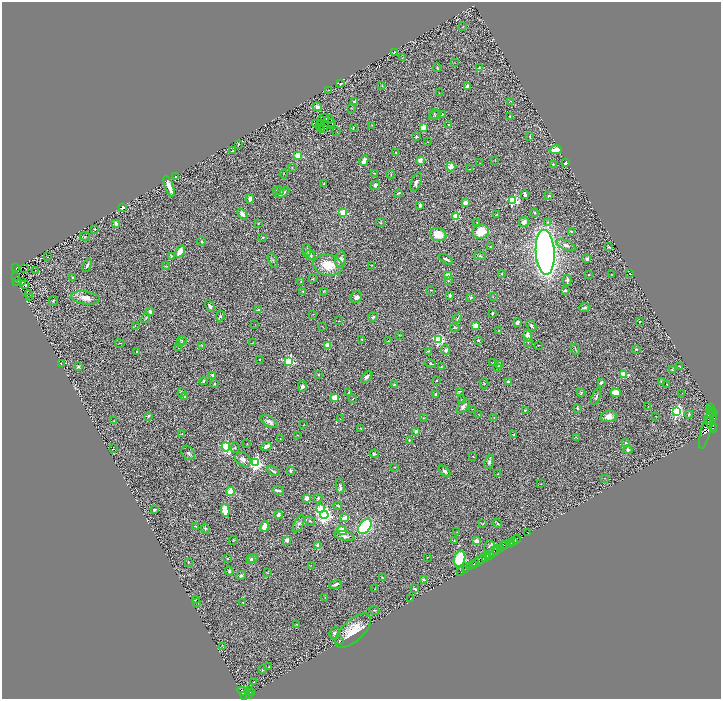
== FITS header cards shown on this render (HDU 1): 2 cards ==
NAXIS1  =                 1438
NAXIS2  =                 1393

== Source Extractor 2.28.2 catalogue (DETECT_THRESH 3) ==
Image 1438 x 1393 px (HDU 1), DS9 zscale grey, zoomed out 1/2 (1 PNG px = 2 x 2 image px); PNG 723 x 701 px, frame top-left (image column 2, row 1393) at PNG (2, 2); each listed source drawn as its Kron ellipse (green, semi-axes under 4 px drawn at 4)
Background 0.762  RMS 0.066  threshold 0.199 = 3 sigma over >= 5 px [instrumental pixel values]
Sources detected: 379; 31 cannot appear on this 1/2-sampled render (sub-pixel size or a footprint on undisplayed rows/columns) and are neither listed nor drawn; the other 348 listed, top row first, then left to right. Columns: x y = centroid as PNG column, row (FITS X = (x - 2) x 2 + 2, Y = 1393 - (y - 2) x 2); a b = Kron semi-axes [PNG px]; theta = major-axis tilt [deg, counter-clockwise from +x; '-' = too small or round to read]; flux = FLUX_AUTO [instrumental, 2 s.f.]
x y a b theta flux
463 26 4 2 - 8.7
395 52 3 2 - 9
402 58 3 2 - 8.7
454 62 2 1 - 4.5
437 68 4 2 - 9.1
479 68 2 1 - 7.4
341 84 4 3 - 14
382 86 3 2 - 7.2
467 86 4 3 - 51
329 90 3 2 - 5.4
439 93 2 1 - 3.2
510 101 2 1 - 5.6
355 102 3 2 - 21
317 107 5 4 - 62
352 108 3 2 - 5.9
434 114 5 4 - 19
435 115 6 3 17 18
442 115 4 2 - 11
510 116 3 3 - 12
325 117 3 1 - 22
329 119 5 1 - 17
321 120 3 1 - 16
332 122 2 1 - 8.2
315 123 3 3 - 22
322 123 2 1 - 2.2
331 125 4 1 - 8.6
372 125 3 2 - 6.4
449 125 4 3 - 15
320 126 3 1 - 3.6
423 127 4 3 - 130
320 128 2 1 - 11
324 128 2 1 - 20
353 128 3 2 - 10
337 132 2 1 - 3.1
530 136 3 2 - 5.8
416 137 3 2 - 12
428 142 2 2 - 4.6
238 144 2 2 - 12
233 150 2 1 - 5.4
555 150 6 3 11 160
396 152 4 2 - 6.1
298 155 3 3 - 550
420 160 2 2 - 230
495 160 3 2 - 6.1
364 161 5 3 - 96
480 163 2 2 - 4
566 163 3 2 - 23
553 164 3 2 - 10
451 167 5 4 - 99
292 168 3 2 - 6.9
470 169 3 2 - 7.3
374 173 3 2 - 8.2
284 174 4 2 - 6.6
391 174 4 2 - 8.9
176 176 2 2 - 19
416 182 10 5 68 61
324 184 2 2 - 9.6
375 185 5 4 - 31
169 186 11 3 -70 96
280 190 4 3 - 18
276 191 4 3 - 15
282 193 7 4 30 59
398 193 4 2 - 9.4
525 195 4 3 - 37
549 196 2 2 - 53
250 199 5 3 - 57
513 200 4 3 - 1000
465 203 3 3 - 85
420 205 4 3 - 32
123 207 2 2 - 110
343 213 3 3 - 490
534 213 4 3 - 16
242 214 6 3 -46 83
496 215 4 1 - 6.6
456 216 3 3 - 620
477 222 3 1 - 5.1
524 222 5 4 - 70
548 222 3 3 - 15
116 223 2 2 - 120
258 223 3 2 - 6.9
380 223 4 3 - 12
95 229 2 2 - 9.1
481 232 8 7 - 270
571 232 4 3 - 19
438 234 8 6 -15 220
85 237 5 3 - 10
263 237 3 3 - 12
201 241 4 3 - 17
566 245 10 4 -23 65
490 247 2 2 - 12
608 247 4 2 - 14
307 250 6 3 -84 23
180 252 6 4 65 140
545 252 22 9 -86 9100
310 255 5 4 - 52
48 256 2 1 - 3.2
172 256 4 3 - 13
480 256 6 3 -12 18
446 259 7 2 -30 30
587 259 3 2 - 30
341 260 8 5 84 83
273 261 8 2 -67 16
87 265 7 2 66 30
328 265 15 10 -10 300
372 265 2 2 - 7
166 266 4 2 - 6.5
16 268 2 1 - 73
24 268 2 1 - 8.1
36 270 2 1 - 3
502 274 2 2 - 11
630 274 2 1 - 6.4
448 275 3 3 - 120
589 275 3 3 - 10
611 275 2 2 - 4.3
16 277 2 1 - 19
73 277 3 2 - 17
312 279 3 2 - 6.5
567 280 5 3 - 48
17 281 3 1 - 2.9
301 281 4 3 - 12
448 281 3 2 - 6.6
22 282 2 2 - 7.7
24 285 3 3 - 33
431 290 3 2 - 6.2
565 290 2 2 - 44
303 291 4 2 - 8.6
323 292 4 3 - 9.9
29 294 4 3 - 6
450 295 3 3 - 33
29 297 3 1 - 5.2
356 297 6 5 - 45
471 297 2 2 - 23
493 297 3 2 - 4.7
85 298 15 6 -7 130
53 301 5 3 - 12
210 306 6 3 -64 35
584 308 5 3 - 19
258 310 2 2 - 92
150 312 4 3 - 51
492 313 3 2 - 17
313 314 3 2 - 5.9
220 316 5 3 - 20
373 317 4 3 - 18
146 318 5 3 - 14
457 318 5 3 - 16
339 321 4 2 - 5.6
639 322 2 2 - 14
517 323 3 3 - 52
135 325 2 2 - 5.7
255 325 2 1 - 2.8
322 326 2 1 - 4.2
475 326 3 3 - 350
531 326 6 3 -51 27
455 327 5 4 - 15
498 330 2 2 - 4.7
399 335 2 1 - 5.8
528 336 6 4 -74 63
182 340 5 4 - 27
362 340 4 2 - 8.8
439 340 3 3 - 1600
478 340 2 2 - 52
388 341 2 2 - 6.3
528 342 2 2 - 6.4
120 343 4 2 - 9.3
181 343 3 2 - 35
252 343 4 2 - 6.4
202 345 2 2 - 6.5
327 345 2 2 - 190
538 345 2 1 - 5.2
179 348 3 2 - 3.8
575 349 6 2 -67 8.7
636 349 3 2 - 12
446 350 5 4 - 33
428 351 3 3 - 12
137 352 2 2 - 58
259 359 2 2 - 17
289 361 4 3 - 1400
61 363 2 2 - 4.3
431 363 5 2 - 13
492 363 3 2 - 3.9
499 364 4 3 - 17
679 366 2 1 - 5.2
78 367 3 3 - 20
441 367 3 2 - 6.5
498 367 4 3 - 13
672 369 3 3 - 12
624 374 3 3 - 600
212 375 2 2 - 70
318 375 3 3 - 8.2
367 377 7 3 50 47
436 380 3 2 - 11
204 381 4 3 - 16
661 381 4 3 - 18
509 382 3 3 - 47
601 382 3 2 - 43
214 383 4 3 - 12
484 383 5 2 - 9.9
667 384 2 1 - 4.6
394 385 3 2 - 17
302 386 5 4 - 44
459 391 4 3 - 14
181 392 2 2 - 140
349 392 3 2 - 7.2
581 393 4 3 - 15
616 393 5 4 - 180
682 393 3 2 - 3.8
436 394 3 2 - 31
185 396 3 2 - 14
335 397 3 3 - 440
596 397 9 4 71 31
353 398 3 2 - 6.7
461 400 2 2 - 5
463 407 8 4 50 55
648 407 2 2 - 4.2
577 408 3 2 - 11
711 408 3 1 - 3.7
473 409 2 1 - 3.1
525 410 3 3 - 11
710 410 2 1 - 63
677 411 4 4 - 1900
713 411 2 2 - 130
713 413 2 1 - 130
479 414 3 2 - 5.6
689 414 4 2 - 11
148 416 3 3 - 12
609 416 8 5 9 100
656 416 2 1 - 3.7
494 417 3 2 - 5.1
423 418 2 2 - 5.6
714 418 4 2 - 75
340 419 2 1 - 3.6
708 420 3 1 - 160
114 421 3 2 - 6.6
269 421 9 5 -30 53
304 425 2 2 - 4.3
712 425 8 4 -65 2500
713 428 2 1 - 440
361 429 3 2 - 6.6
706 430 20 5 75 2800
416 431 2 2 - 120
182 434 2 2 - 9.9
298 435 3 2 - 5.9
514 435 2 2 - 41
576 437 2 1 - 3.6
280 439 2 2 - 4.2
409 440 3 2 - 6.5
626 443 2 2 - 49
247 444 2 2 - 7.2
266 446 6 3 26 77
226 447 4 4 - 820
235 447 5 3 - 16
113 449 2 2 - 7.4
628 450 4 4 - 25
188 453 8 5 -50 30
374 454 5 3 - 15
473 457 4 2 - 9.1
243 459 8 6 -38 68
489 462 7 4 70 31
255 463 4 4 - 3000
394 467 2 2 - 7.8
273 471 7 3 -33 24
290 471 4 2 - 24
444 471 7 3 -43 29
498 474 2 1 - 4.4
604 478 2 2 - 3.3
541 484 2 1 - 3.2
340 486 8 4 -82 25
278 490 6 2 -11 36
230 492 4 3 - 220
307 498 4 4 - 84
318 498 4 2 - 20
338 506 4 3 - 13
320 509 3 3 - 210
154 510 2 2 - 49
225 510 6 3 -78 270
278 515 4 3 - 36
324 515 4 4 - 4600
345 518 3 2 - 270
310 521 5 3 - 18
299 524 9 4 63 34
483 524 3 2 - 7.9
498 524 5 3 - 19
195 526 3 2 - 8.2
264 526 5 4 - 130
365 527 8 5 50 1600
205 529 5 3 - 21
342 530 5 3 - 240
457 532 2 2 - 5.4
527 533 3 1 - 14
345 536 10 4 -12 62
516 539 4 2 - 610
287 540 4 3 - 70
454 540 3 2 - 7.9
233 541 4 2 - 5.9
477 541 2 2 - 230
513 541 2 2 - 86
511 543 2 1 - 240
509 544 2 2 - 400
506 545 4 2 - 240
318 546 3 3 - 98
489 546 6 5 - 35
503 546 3 2 - 300
501 548 3 2 - 190
497 551 4 2 - 210
492 552 8 3 50 580
489 555 2 1 - 350
487 556 3 1 - 690
485 557 3 2 - 500
253 558 5 4 - 38
427 558 2 1 - 7.1
227 559 2 2 - 12
251 559 4 3 - 20
460 559 8 5 74 730
481 559 2 2 - 560
479 561 8 3 41 840
188 562 3 2 - 7.7
311 565 2 2 - 6.7
473 565 2 2 - 210
469 567 2 1 - 300
465 569 2 1 - 30
229 571 4 3 - 29
461 572 2 1 - 28
267 573 4 1 - 5.4
241 575 5 4 - 22
382 577 4 2 - 9.8
424 580 3 2 - 15
336 584 6 2 19 38
375 589 2 1 - 4.4
415 589 4 3 - 20
325 597 2 1 - 4.6
410 598 2 1 - 2.7
195 599 2 2 - 15
242 602 2 1 - 5.5
197 603 2 2 - 9.3
374 610 5 3 - 13
296 624 2 2 - 5.9
353 631 22 10 43 300
335 633 6 5 - 40
340 641 3 3 - 8.2
223 647 2 1 - 3.2
268 667 2 2 - 8.4
262 670 3 2 - 7.4
254 682 2 1 - 17
243 691 6 3 -26 320
250 691 2 1 - 4.1
251 693 3 2 - 150
248 694 3 2 - 180
244 695 4 2 - 280
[31 sub-pixel or undisplayed-footprint detections neither listed nor drawn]